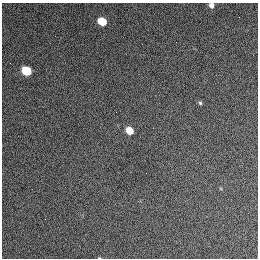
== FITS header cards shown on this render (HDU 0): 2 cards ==
NAXIS1  =                  256 / length of data axis 1
NAXIS2  =                  256 / length of data axis 2

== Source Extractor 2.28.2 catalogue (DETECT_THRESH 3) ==
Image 256 x 256 px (HDU 0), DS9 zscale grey, 1 PNG px = 1 image px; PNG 260 x 260 px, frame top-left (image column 1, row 256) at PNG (2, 3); no overlay
Background 1270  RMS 14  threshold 42.8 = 3 sigma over >= 5 px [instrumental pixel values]
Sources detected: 6; all 6 listed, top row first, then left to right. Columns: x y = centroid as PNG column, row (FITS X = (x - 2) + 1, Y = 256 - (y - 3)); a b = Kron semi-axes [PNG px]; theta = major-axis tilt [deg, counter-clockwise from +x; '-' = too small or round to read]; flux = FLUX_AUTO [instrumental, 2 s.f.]
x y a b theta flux
211 5 6 5 - 3600
102 21 7 5 -37 23000
10 63 2 2 - 380
26 71 7 6 - 36000
200 103 5 5 - 1400
129 130 6 5 - 15000
At the frame edge (FLAGS 8, measured only in part): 1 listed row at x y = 211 5